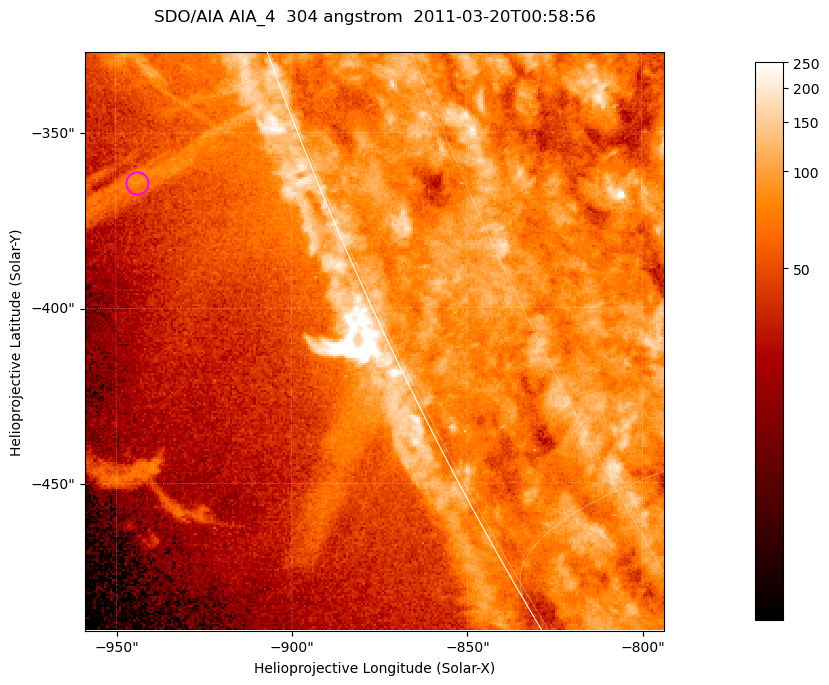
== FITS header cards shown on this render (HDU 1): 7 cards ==
TELESCOP= 'SDO/AIA '           / For AIA: SDO/AIA
INSTRUME= 'AIA_4   '           / For AIA: AIA_ATA1, AIA_ATA2, AIA_ATA3 or AIA_AT
WAVELNTH=                  304 / [angstrom] Wavelength
WAVEUNIT= 'angstrom'           / Wavelength unit: angstrom
DATE-OBS= '2011-03-20T00:58:56.124' / [ISO] Date when observation started; ISO 8
CTYPE1  = 'HPLN-TAN'           / CTYPE1; Typically HPLN
CTYPE2  = 'HPLT-TAN'           / CTYPE2; Typically HPLT

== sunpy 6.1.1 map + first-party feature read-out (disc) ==
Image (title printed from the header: SDO/AIA AIA_4  304 angstrom  2011-03-20T00:58:56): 275 x 275 px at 0.6 arcsec/px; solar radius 964 arcsec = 1606 px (partial field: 0.4% of the solar disc is inside the frame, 47% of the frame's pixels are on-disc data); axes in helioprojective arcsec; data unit not stated in the header (colour bar unlabelled)
Orientation: roll -0.132 deg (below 1 deg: not rotated)
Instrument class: DISC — disc imager (sunpy class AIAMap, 304 A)
Bright regions (active regions / flare kernels): reference = the on-disc median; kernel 3 px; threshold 5 sigma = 105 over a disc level ~80.3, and >= 1.15x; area >= 75 px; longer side >= 3 px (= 1.8 arcsec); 0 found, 0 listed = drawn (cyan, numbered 1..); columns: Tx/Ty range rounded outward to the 2 arcsec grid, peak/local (2 s.f.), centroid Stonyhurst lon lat
Off-limb structures (1.02-1.3 R_sun): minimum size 37 px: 4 found; the strongest spans PA ~110 deg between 1.03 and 1.07 R_sun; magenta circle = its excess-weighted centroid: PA ~110 deg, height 1.05 R_sun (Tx ~-944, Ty ~-364 arcsec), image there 2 x the reference